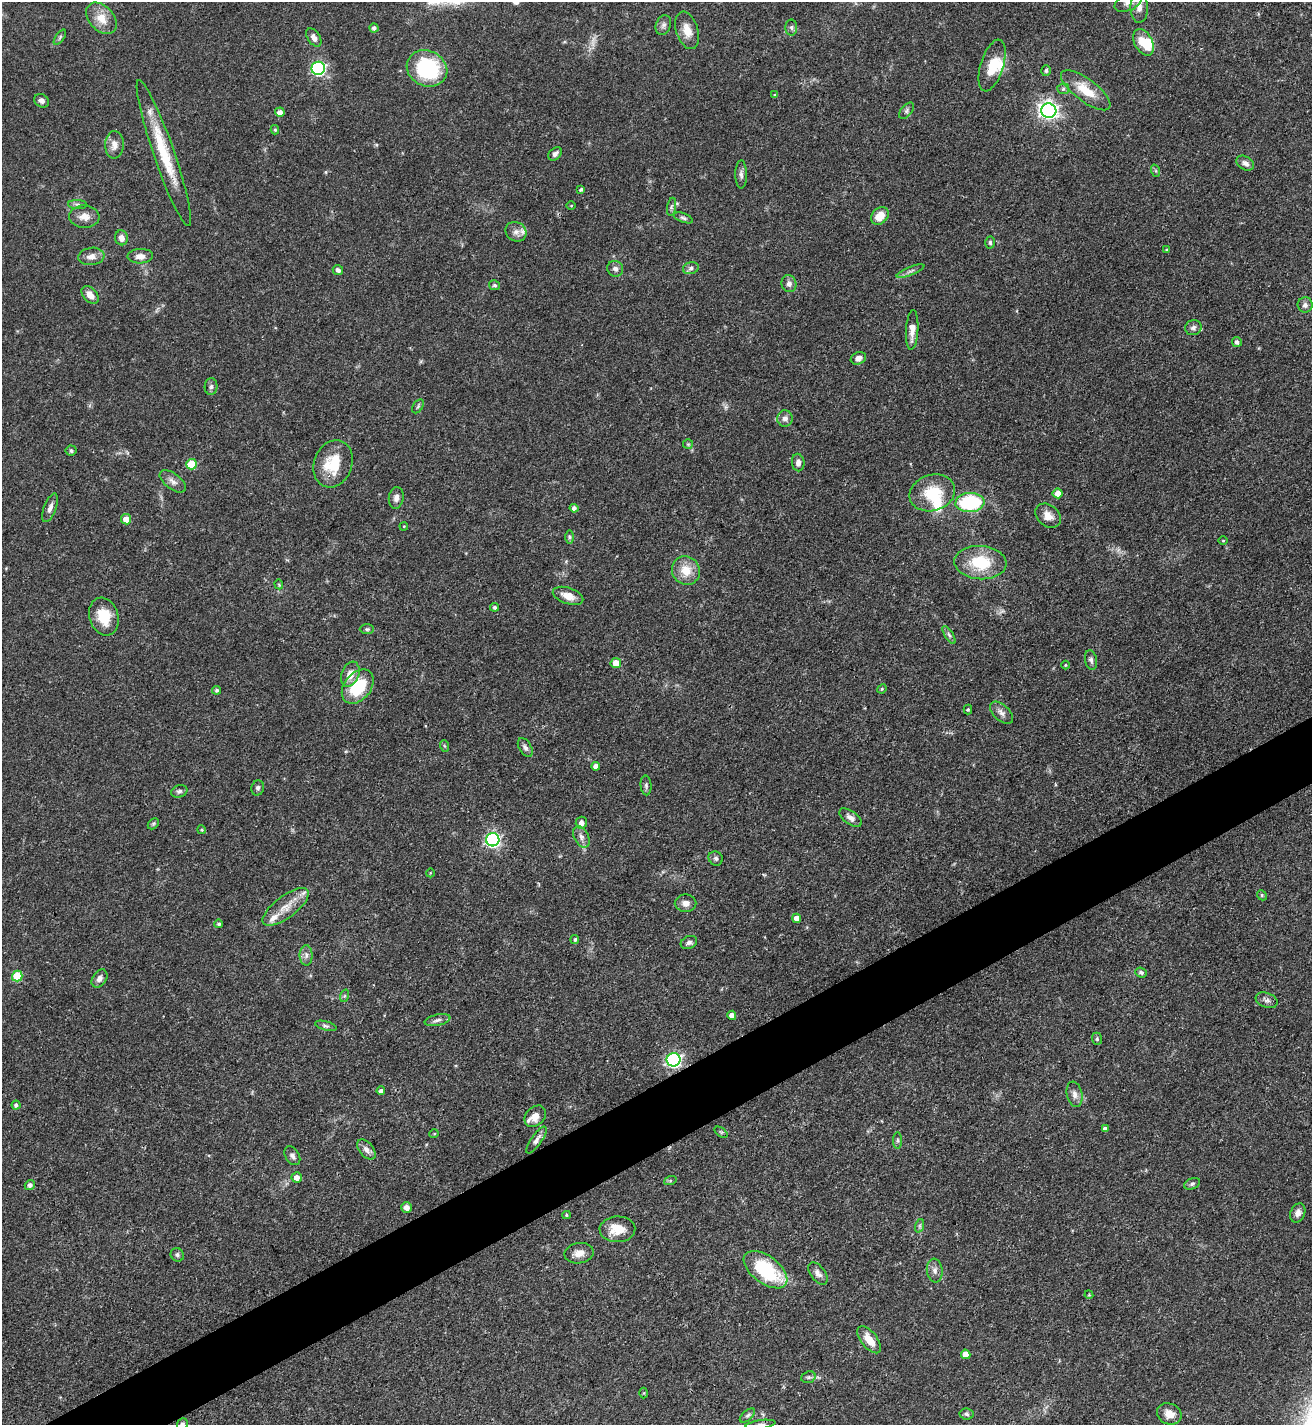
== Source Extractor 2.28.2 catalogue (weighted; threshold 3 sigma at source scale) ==
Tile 7 of 4 x 4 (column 3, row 2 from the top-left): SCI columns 2777-4086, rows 2849-4271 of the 5686 x 5696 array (HDU 1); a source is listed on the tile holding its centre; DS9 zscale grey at full resolution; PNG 1314 x 1427 px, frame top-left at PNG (2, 2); each listed source drawn as its Kron ellipse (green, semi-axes under 4 px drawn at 4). Shown black and unused: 4% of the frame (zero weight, under 3 of 4 exposures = <1% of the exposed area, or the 3 px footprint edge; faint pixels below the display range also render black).
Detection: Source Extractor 2.28.2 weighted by HDU 2 'WHT'; one run over the whole footprint, this tile lists its part. Background 0.0597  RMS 0.0039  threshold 0.0174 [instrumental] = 3 sigma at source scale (4.5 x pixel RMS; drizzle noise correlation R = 1.50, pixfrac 1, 0.05/0.05 arcsec/px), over >= 5 px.
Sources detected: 165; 1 too faint to see at this stretch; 3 inside a brighter object's white glare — neither listed nor drawn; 4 inside a brighter listed object's ellipse — not listed separately; the other 157 listed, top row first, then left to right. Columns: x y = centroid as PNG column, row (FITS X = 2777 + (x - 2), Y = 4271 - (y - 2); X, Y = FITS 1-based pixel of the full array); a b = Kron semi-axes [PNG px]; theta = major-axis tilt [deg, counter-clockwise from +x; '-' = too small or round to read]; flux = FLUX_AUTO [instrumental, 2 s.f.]
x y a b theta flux
1128 2 14 8 27 2.5
1139 7 16 8 -89 3.1
101 18 18 12 -47 5.9
663 25 10 7 70 1.5
791 27 8 6 -89 0.95
374 28 4 4 - 1.1
687 30 19 11 -72 4.7
60 37 9 4 55 0.76
314 37 10 6 -56 2
1144 42 14 9 -62 7.7
992 65 27 11 73 8
318 68 7 6 - 65
427 68 21 17 -25 34
1046 71 5 4 - 0.75
1063 89 6 5 - 0.78
1086 90 30 11 -37 9.5
775 95 4 4 - 0.52
42 101 8 6 -31 1.5
907 111 9 5 50 0.92
1049 111 7 7 - 150
280 112 5 4 - 2.4
275 130 4 3 - 0.63
114 145 14 9 89 3.2
164 153 77 10 -71 20
555 154 8 5 45 1.3
1245 163 9 6 -31 1.9
1156 171 6 4 -71 0.53
741 174 14 6 -89 1.5
581 189 4 4 - 0.81
78 204 9 4 -1 1.1
571 206 4 3 - 0.31
672 207 9 4 81 0.87
880 216 10 7 45 5.8
84 217 15 11 -4 3.8
683 218 10 4 -20 0.88
516 232 11 9 -31 2.2
121 238 7 6 - 2.5
990 242 6 4 -87 0.8
1166 250 4 3 - 0.42
91 256 13 8 8 2.7
140 256 13 7 2 2.6
691 268 8 6 17 1.1
615 269 8 7 - 1.6
338 270 5 4 - 1.2
910 271 15 4 22 1.3
789 284 8 7 - 1.8
495 285 5 5 - 0.82
90 295 10 7 -47 2.9
1305 305 7 7 - 1.4
1193 328 8 7 - 1.3
912 330 20 6 87 3.6
1237 342 5 4 - 1.4
858 358 8 6 23 2.2
211 387 8 6 87 1.1
418 406 8 5 55 0.69
785 418 8 8 - 1.8
688 444 5 5 - 0.56
71 450 5 5 - 0.94
798 463 9 6 -84 1.8
191 464 5 5 - 14
333 464 24 19 69 14
173 481 15 7 -37 2.3
932 493 23 18 17 14
1058 493 5 5 - 3.9
396 498 11 7 82 1.8
970 502 14 9 4 32
50 508 15 6 68 1.9
574 508 4 4 - 1.2
1048 516 14 10 -40 3.8
126 519 5 5 - 4.1
404 526 4 3 - 0.34
569 537 7 4 -89 0.7
1223 541 5 3 - 0.36
980 563 26 16 -4 17
686 570 15 13 -54 7.1
279 584 5 4 - 0.6
568 596 16 8 -18 4.2
495 607 4 4 - 0.87
104 617 19 14 -72 9.7
367 629 7 5 0 0.72
949 635 10 4 -58 1
1091 660 10 6 -79 1.1
616 663 5 5 - 4.4
1065 665 4 3 - 0.33
350 674 13 8 68 4.1
358 687 19 13 51 17
882 689 5 4 - 0.46
217 690 4 4 - 0.78
968 709 5 4 - 0.49
1001 713 14 8 -43 2.1
445 746 6 4 -69 0.48
525 747 10 6 -59 1.3
596 766 4 4 - 2.2
646 785 10 5 -85 0.96
258 788 7 6 - 1.1
179 791 8 6 17 1.1
850 818 13 6 -35 2
581 823 6 5 - 1.7
153 824 6 4 45 0.63
202 830 4 3 - 0.39
581 837 11 7 -63 1.8
493 840 6 6 - 100
716 858 7 6 - 0.98
430 873 4 3 - 0.3
1262 895 5 4 - 0.52
686 903 11 8 -1 2.3
286 907 27 11 37 6.5
797 918 4 4 - 2.7
219 924 4 4 - 0.65
575 939 4 4 - 0.78
689 942 8 6 24 1.2
306 955 10 6 90 1.7
1141 972 6 5 - 1
17 976 5 5 - 15
99 978 10 7 55 1.7
344 996 6 4 71 0.61
1267 1000 11 7 -19 1.4
732 1015 4 4 - 2.4
437 1020 13 5 13 1.6
326 1026 11 4 -15 1
1097 1039 6 5 - 0.68
674 1060 7 6 - 99
381 1091 4 4 - 1.2
1075 1094 13 8 -79 2.2
16 1105 4 4 - 1.1
535 1116 12 9 43 3.4
1105 1129 4 4 - 1.5
721 1132 7 4 -36 0.65
434 1134 5 3 - 0.32
536 1140 16 5 55 1.9
898 1140 8 4 -90 0.74
366 1150 11 7 -49 2.1
292 1156 10 7 -58 1.4
297 1177 5 5 - 2.8
670 1181 6 4 19 0.53
1192 1184 8 5 24 0.87
30 1185 5 5 - 1.4
406 1207 5 5 - 1.9
1298 1213 10 7 67 2.1
566 1215 4 4 - 0.49
919 1226 7 4 71 0.69
617 1229 18 13 2 8.1
579 1253 15 10 10 3.4
177 1255 7 6 - 0.99
766 1270 25 13 -37 27
935 1270 12 8 -84 2
818 1273 13 7 -52 2
1089 1295 4 3 - 0.37
869 1340 16 8 -52 5.5
966 1354 5 4 - 4
808 1377 7 5 19 0.83
644 1393 5 3 - 0.38
967 1414 7 5 -6 0.82
1169 1414 13 10 -24 3.6
747 1415 9 5 40 0.92
182 1424 6 5 - 0.95
760 1424 15 4 8 1.1
Isophote crosses this tile's border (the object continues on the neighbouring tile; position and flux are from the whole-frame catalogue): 3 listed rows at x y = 1128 2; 182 1424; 760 1424